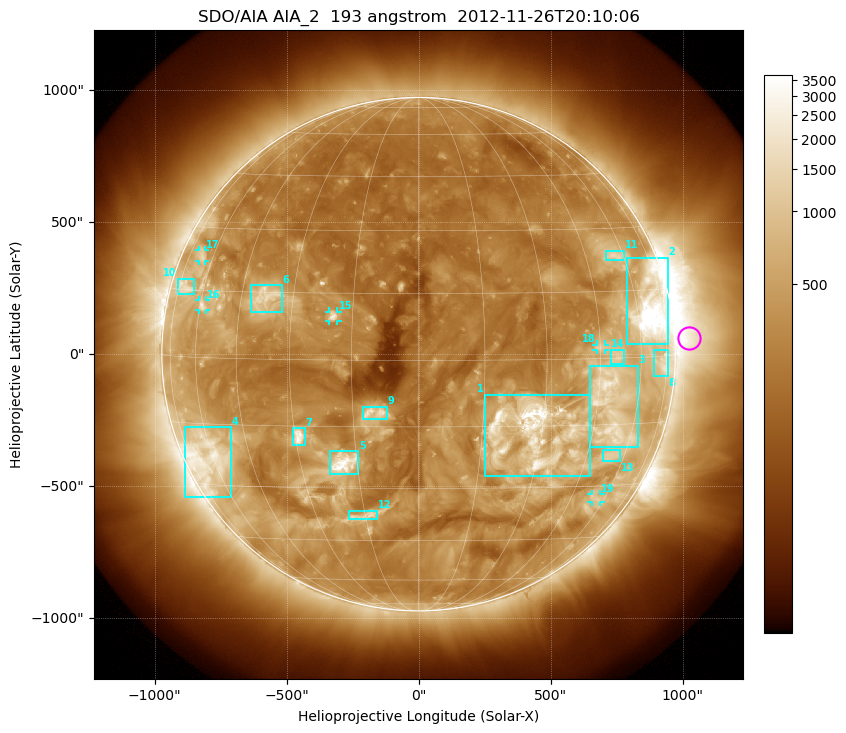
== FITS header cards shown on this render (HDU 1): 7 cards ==
TELESCOP= 'SDO/AIA'
INSTRUME= 'AIA_2'
WAVELNTH=                  193
WAVEUNIT= 'angstrom'
DATE-OBS= '2012-11-26T20:10:06.84'
CTYPE1  = 'HPLN-TAN'
CTYPE2  = 'HPLT-TAN'

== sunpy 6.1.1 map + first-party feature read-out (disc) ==
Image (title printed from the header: SDO/AIA AIA_2  193 angstrom  2012-11-26T20:10:06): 1024 x 1024 px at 2.4 arcsec/px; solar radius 973 arcsec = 405 px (full disc in frame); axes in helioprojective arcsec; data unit not stated in the header (colour bar unlabelled)
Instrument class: DISC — disc imager (sunpy class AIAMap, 193 A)
Bright regions (active regions / flare kernels): reference = the median radial profile (limb darkening/brightening removed); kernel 9 px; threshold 5 sigma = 706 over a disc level ~282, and >= 1.15x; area >= 12 px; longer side >= 10 px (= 24 arcsec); searched inside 0.97 R_sun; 19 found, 19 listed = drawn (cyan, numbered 1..; 5 of them under ~33 arcsec drawn as corner ticks so the feature stays visible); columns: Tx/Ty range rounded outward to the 5 arcsec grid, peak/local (2 s.f.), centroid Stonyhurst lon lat
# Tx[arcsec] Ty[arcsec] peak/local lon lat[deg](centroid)
1 250..650 -460..-150 19 +27 -16
2 790..945 35..365 19 +66 +10
3 650..830 -355..-40 7.8 +50 -11
4 -885..-710 -540..-275 6.4 -62 -23
5 -335..-225 -455..-365 13 -18 -24
6 -635..-515 155..265 5.4 -38 +14
7 -475..-430 -345..-280 9.5 -29 -17
8 890..945 -85..20 4.6 +72 -2
9 -210..-120 -250..-200 7 -10 -12
10 -915..-850 225..285 4.7 -70 +16
11 710..780 355..390 4.3 +56 +23
12 -265..-155 -630..-590 5.5 -15 -38
13 695..765 -405..-365 3.8 +54 -22
14 730..780 -40..20 4.2 +51 +0
15 -340..-305 125..160 7.3 -20 +10
16 -830..-805 165..205 4.9 -59 +12
17 -830..-805 350..395 3.8 -66 +23
18 675..705 15..35 4.3 +45 +3
19 655..690 -560..-530 3.4 +56 -33
Off-limb structures (1.02-1.3 R_sun): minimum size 162 px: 3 found; the strongest spans PA ~235..305 deg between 1.02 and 1.3 R_sun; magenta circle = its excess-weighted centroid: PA ~275 deg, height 1.05 R_sun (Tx ~1025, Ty ~60 arcsec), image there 4.6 x the reference